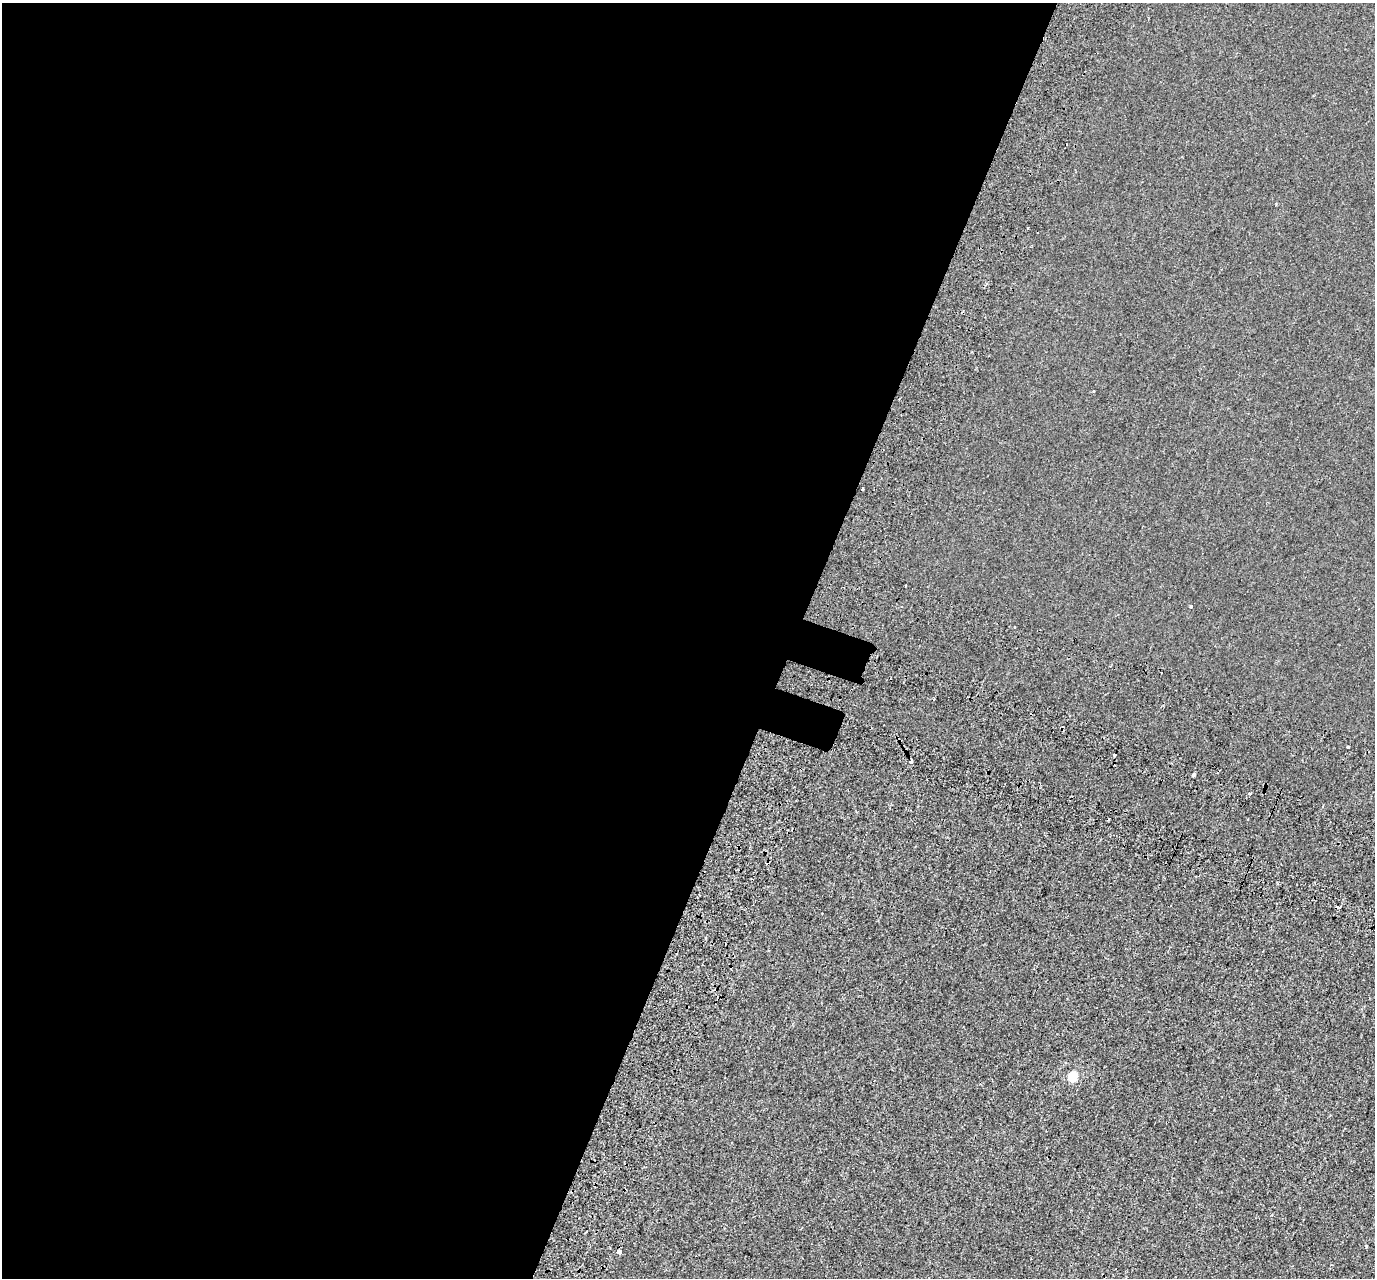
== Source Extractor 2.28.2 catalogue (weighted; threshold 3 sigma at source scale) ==
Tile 5 of 4 x 4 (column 1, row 2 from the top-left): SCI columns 104-1476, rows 2949-4224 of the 5689 x 5835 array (HDU 1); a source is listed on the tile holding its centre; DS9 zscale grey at full resolution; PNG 1377 x 1280 px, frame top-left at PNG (2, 3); no overlay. Shown black and unused: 58% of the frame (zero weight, under 2 of 3 exposures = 7% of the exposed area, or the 3 px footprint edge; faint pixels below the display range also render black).
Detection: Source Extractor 2.28.2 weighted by HDU 2 'WHT'; one run over the whole footprint, this tile lists its part. Background -3.45e-04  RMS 0.0045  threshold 0.0203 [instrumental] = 3 sigma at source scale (4.5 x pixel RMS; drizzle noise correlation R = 1.50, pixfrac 1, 0.0396/0.0396 arcsec/px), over >= 5 px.
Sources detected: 16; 2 cosmic-ray / hot-pixel residue — not listed; the other 14 listed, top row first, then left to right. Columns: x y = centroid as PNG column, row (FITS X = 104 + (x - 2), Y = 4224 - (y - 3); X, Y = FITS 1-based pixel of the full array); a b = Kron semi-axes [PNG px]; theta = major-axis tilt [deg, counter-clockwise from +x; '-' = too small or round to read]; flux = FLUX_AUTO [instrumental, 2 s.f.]
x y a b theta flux
986 284 4 3 - 0.73
1093 391 3 3 - 1.3
862 488 3 3 - 2.5
1191 606 3 3 - 2.5
1348 747 3 3 - 2.6
1114 755 3 3 - 3.1
911 762 3 3 - 5.8
1193 775 3 3 - 2.6
1250 793 3 3 - 0.94
1338 907 4 3 - 6.3
1073 1077 5 5 - 19
586 1232 3 2 - 0.42
1366 1246 3 3 - 2.8
619 1252 4 3 - 29
Overlapping masked pixels (flux is a lower limit): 1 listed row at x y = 1338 907